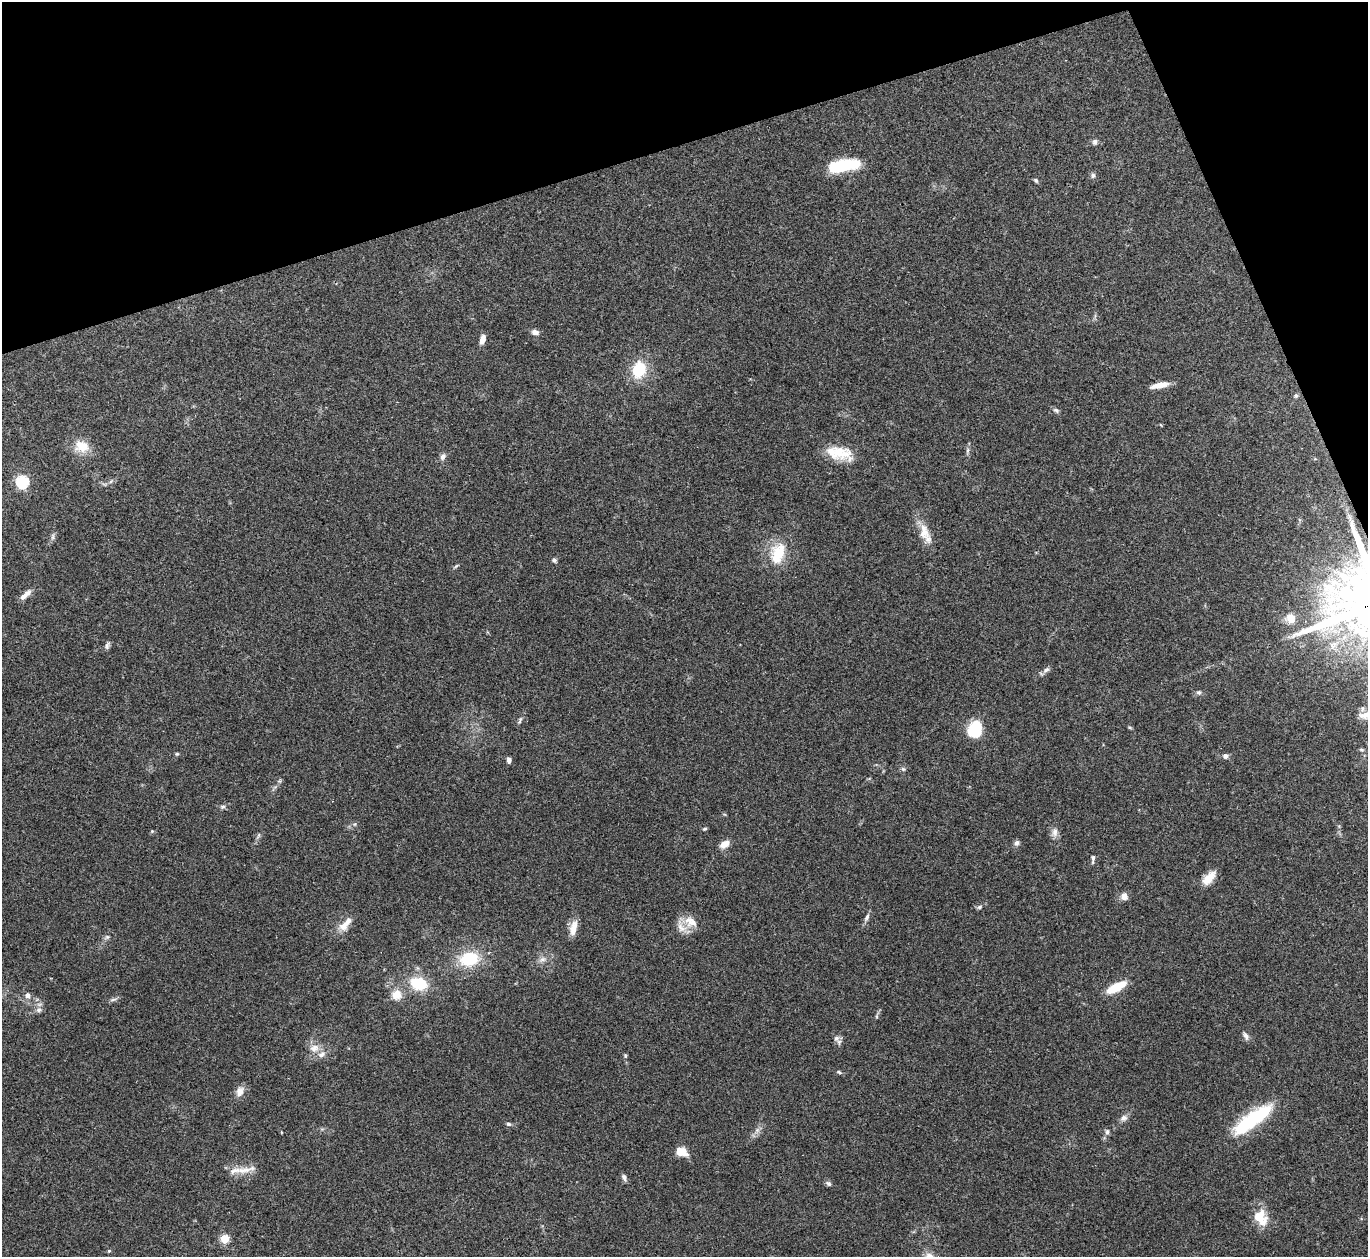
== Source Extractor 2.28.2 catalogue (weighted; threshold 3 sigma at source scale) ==
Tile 3 of 4 x 4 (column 3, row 1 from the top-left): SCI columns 2731-4096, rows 3916-5170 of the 5463 x 5449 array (HDU 1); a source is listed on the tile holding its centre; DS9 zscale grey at full resolution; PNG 1370 x 1259 px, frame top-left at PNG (2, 2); no overlay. Shown black and unused: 16% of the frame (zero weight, under 3 of 4 exposures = <1% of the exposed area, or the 3 px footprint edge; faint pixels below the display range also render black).
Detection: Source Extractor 2.28.2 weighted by HDU 2 'WHT'; one run over the whole footprint, this tile lists its part. Background 0.122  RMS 0.0047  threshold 0.0211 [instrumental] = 3 sigma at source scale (4.5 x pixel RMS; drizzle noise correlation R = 1.50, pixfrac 1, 0.05/0.05 arcsec/px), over >= 5 px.
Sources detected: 84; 4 inside a brighter listed object's ellipse — not listed separately; the other 80 listed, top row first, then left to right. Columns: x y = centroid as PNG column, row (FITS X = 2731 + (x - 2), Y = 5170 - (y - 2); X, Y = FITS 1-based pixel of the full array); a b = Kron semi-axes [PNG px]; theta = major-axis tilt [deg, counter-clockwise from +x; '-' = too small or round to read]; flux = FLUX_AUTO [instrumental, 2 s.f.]
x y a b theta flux
1095 142 8 7 - 1.4
843 165 31 11 10 24
1093 175 7 5 89 1.1
1036 180 6 5 - 0.83
535 332 9 6 -11 2.2
482 339 10 5 75 3.3
639 370 16 12 76 18
1160 385 21 6 12 5.5
1296 396 6 5 - 0.87
1056 410 8 6 -29 1.2
82 446 20 15 -11 9
967 450 9 4 89 1.2
839 452 36 17 -24 13
443 457 9 6 53 1.9
111 481 6 4 71 0.69
22 482 6 6 - 64
924 532 28 13 -76 7.8
53 537 10 4 89 1.1
778 553 26 16 70 16
554 560 6 5 - 0.97
456 566 7 4 45 0.66
24 596 13 8 37 2.5
1291 618 5 5 - 18
107 646 10 6 74 1.3
1046 670 12 6 37 1.6
1199 692 7 6 - 1.1
1365 715 21 10 6 5.2
520 720 10 5 72 1.1
1130 727 6 4 -20 0.58
975 729 19 15 69 15
1361 749 7 4 -6 0.65
177 754 6 4 41 0.59
1225 756 7 7 - 1.5
509 760 6 5 - 1.7
903 769 6 6 - 0.93
279 781 6 6 - 0.77
223 807 7 5 3 1.1
355 824 6 4 71 0.64
704 829 5 4 - 0.7
152 831 5 4 - 0.53
1055 832 14 8 88 2.7
1017 843 8 6 72 1.5
724 844 11 7 31 4.3
1093 858 7 6 - 1.3
1209 878 19 9 46 6.3
1124 896 10 9 - 2.6
979 907 7 5 28 0.95
867 917 12 5 64 1.6
690 922 22 14 -21 6.4
345 924 23 9 48 5.6
573 928 20 9 76 5.1
107 937 7 6 - 1.1
469 959 23 16 8 20
542 959 9 6 40 2
418 983 16 11 -18 18
1116 987 19 7 28 14
28 995 7 7 - 1.8
396 995 15 14 - 5.9
113 999 11 4 11 1.1
39 1010 9 7 17 1.7
877 1016 6 4 -89 0.67
1246 1036 12 6 -60 1.8
837 1039 14 6 -57 2.1
314 1048 15 11 20 4.7
625 1056 6 4 -70 0.64
839 1072 8 4 -28 0.78
240 1092 13 9 64 3.6
1124 1118 10 8 30 2.1
1252 1120 49 14 36 37
508 1124 6 5 - 1
757 1130 7 6 - 1.5
1107 1132 7 6 - 1.2
681 1152 15 10 -19 5.3
243 1170 37 8 9 6.1
624 1178 9 5 -61 1.5
828 1183 8 6 -33 1.2
1260 1217 20 15 -58 11
224 1239 5 5 - 22
109 1251 5 4 - 0.57
929 1256 12 10 -56 3.4
Isophote crosses this tile's border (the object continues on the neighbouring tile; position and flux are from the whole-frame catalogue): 2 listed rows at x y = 1365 715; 929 1256